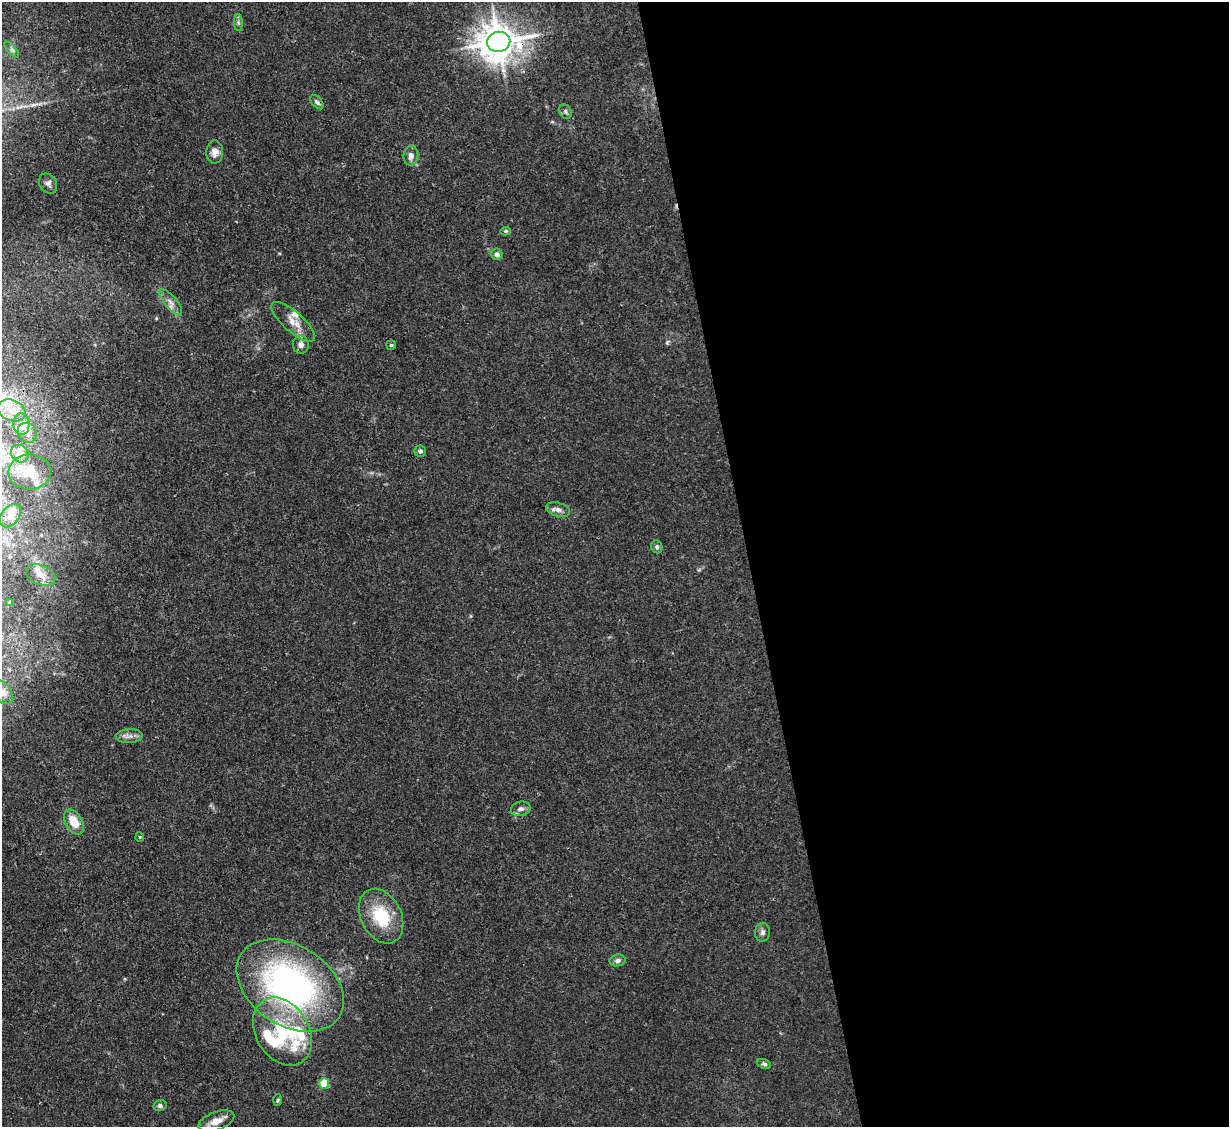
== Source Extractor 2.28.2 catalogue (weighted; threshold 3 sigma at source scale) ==
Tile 8 of 4 x 4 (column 4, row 2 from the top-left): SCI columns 3683-4909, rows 2501-3625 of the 4909 x 4883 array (HDU 1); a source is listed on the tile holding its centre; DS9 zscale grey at full resolution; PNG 1231 x 1129 px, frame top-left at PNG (2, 2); each listed source drawn as its Kron ellipse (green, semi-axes under 4 px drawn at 4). Shown black and unused: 39% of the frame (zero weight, under 3 of 4 exposures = <1% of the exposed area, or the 3 px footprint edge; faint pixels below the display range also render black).
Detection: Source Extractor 2.28.2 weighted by HDU 2 'WHT'; one run over the whole footprint, this tile lists its part. Background 0.0355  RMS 0.003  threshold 0.0133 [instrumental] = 3 sigma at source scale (4.5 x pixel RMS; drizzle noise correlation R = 1.50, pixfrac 1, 0.05/0.05 arcsec/px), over >= 5 px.
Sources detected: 49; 1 inside a brighter object's white glare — neither listed nor drawn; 8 inside a brighter listed object's ellipse — not listed separately; the other 40 listed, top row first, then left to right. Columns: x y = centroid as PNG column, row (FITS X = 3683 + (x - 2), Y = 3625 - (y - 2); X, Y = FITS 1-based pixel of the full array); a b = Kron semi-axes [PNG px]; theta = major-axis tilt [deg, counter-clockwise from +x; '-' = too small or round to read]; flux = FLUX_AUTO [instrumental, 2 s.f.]
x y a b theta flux
238 23 8 4 -89 0.67
499 42 11 10 - 680
12 50 10 4 -48 0.77
317 102 8 5 -49 0.75
565 112 7 6 - 0.76
215 152 11 8 88 2.1
411 156 9 7 83 1.5
48 184 11 8 -54 1.1
506 231 5 4 - 0.5
497 254 6 5 - 1.2
171 302 16 6 -51 1.9
293 322 27 10 -42 3.9
301 345 9 8 - 1.6
391 345 5 4 - 0.44
12 410 14 10 -23 3.5
21 424 11 8 -85 2
27 433 10 9 - 2.1
420 451 6 5 - 0.86
20 454 9 8 - 3.1
30 472 21 17 1 6
558 510 12 7 -17 1.5
10 516 13 8 52 2
657 547 6 5 - 0.71
41 575 15 9 -24 2.8
10 602 4 3 - 0.37
3 692 13 8 -57 1.7
129 736 13 7 3 1.6
521 809 10 7 11 1.2
74 822 14 8 -59 5.8
140 837 4 4 - 0.3
381 916 29 20 -63 13
763 932 9 7 88 1.1
618 960 8 6 10 1
290 985 58 40 -33 97
282 1032 36 26 -59 23
764 1064 7 4 -22 0.68
324 1083 5 5 - 10
278 1100 6 4 87 0.4
160 1106 6 5 - 0.71
216 1121 18 9 19 3.5
Overlapping masked pixels (flux is a lower limit): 1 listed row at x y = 499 42
Isophote crosses this tile's border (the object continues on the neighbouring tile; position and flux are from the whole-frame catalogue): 1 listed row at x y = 3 692